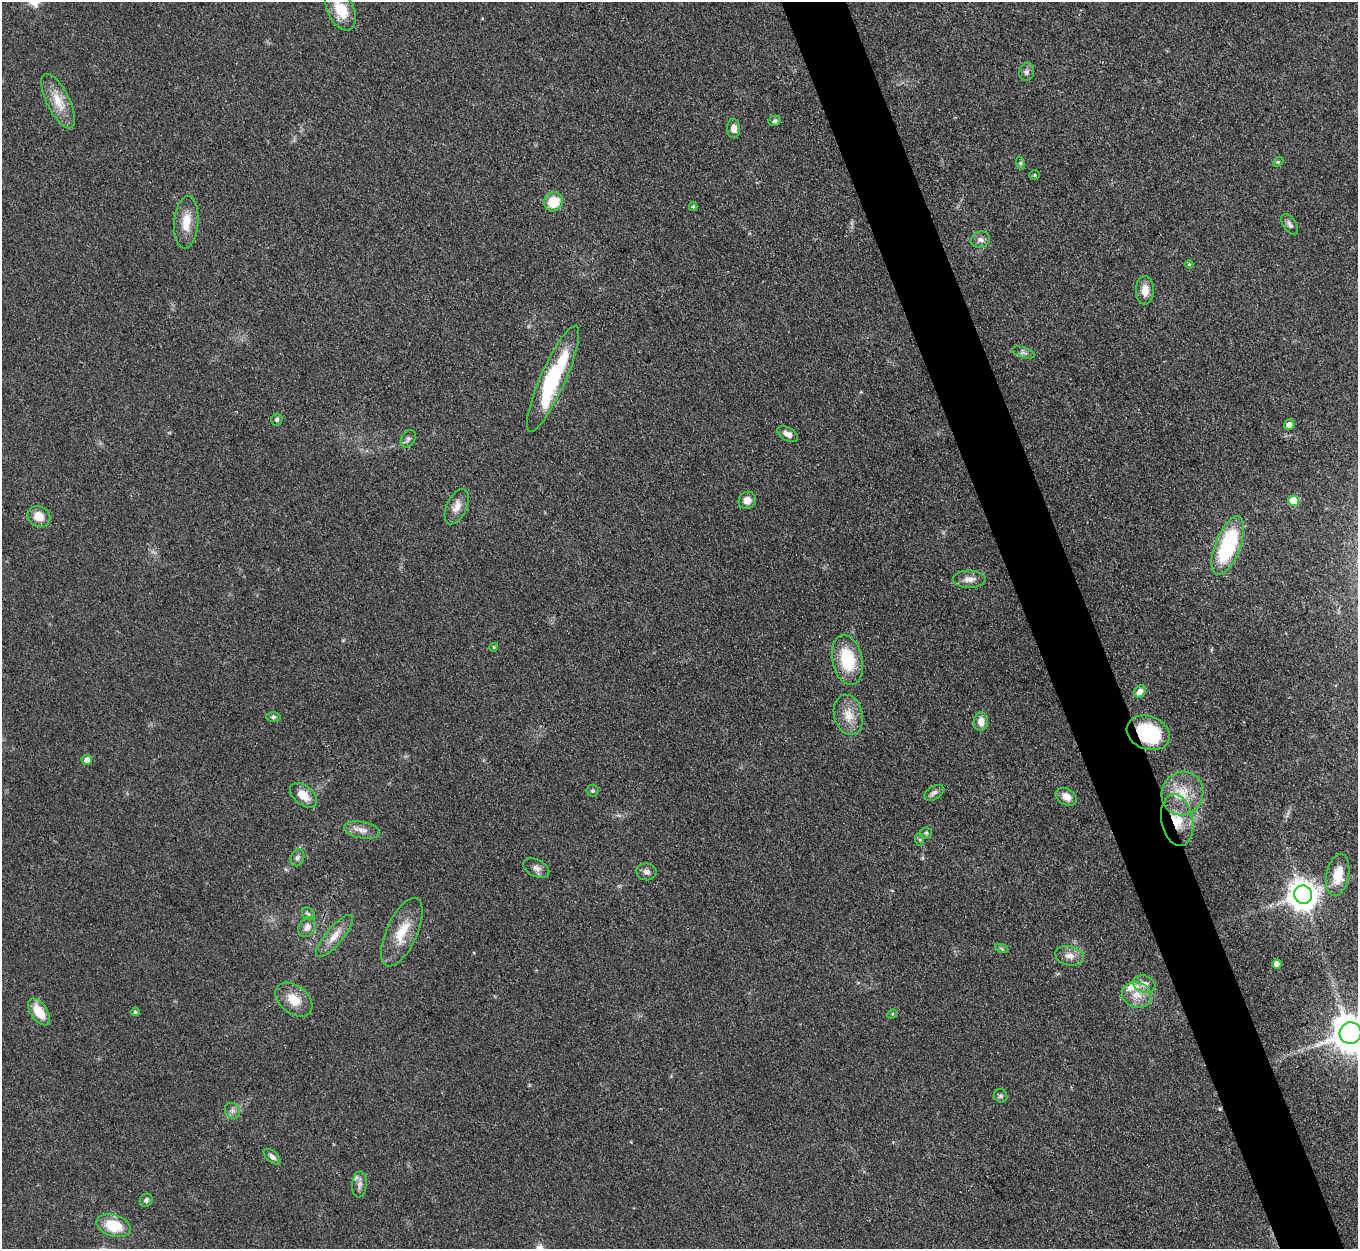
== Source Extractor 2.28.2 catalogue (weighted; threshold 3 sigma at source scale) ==
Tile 6 of 4 x 4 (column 2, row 2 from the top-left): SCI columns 1359-2714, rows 2770-4016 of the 5429 x 5414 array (HDU 1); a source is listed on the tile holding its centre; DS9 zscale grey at full resolution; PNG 1360 x 1251 px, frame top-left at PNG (2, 2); each listed source drawn as its Kron ellipse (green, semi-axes under 4 px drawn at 4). Shown black and unused: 5% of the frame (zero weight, under 3 of 4 exposures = <1% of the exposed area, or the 3 px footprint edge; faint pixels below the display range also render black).
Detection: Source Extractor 2.28.2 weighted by HDU 2 'WHT'; one run over the whole footprint, this tile lists its part. Background 0.108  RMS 0.0067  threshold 0.03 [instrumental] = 3 sigma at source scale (4.5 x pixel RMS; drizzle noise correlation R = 1.50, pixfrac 1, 0.05/0.05 arcsec/px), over >= 5 px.
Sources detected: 71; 2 inside a brighter listed object's ellipse — not listed separately; the other 69 listed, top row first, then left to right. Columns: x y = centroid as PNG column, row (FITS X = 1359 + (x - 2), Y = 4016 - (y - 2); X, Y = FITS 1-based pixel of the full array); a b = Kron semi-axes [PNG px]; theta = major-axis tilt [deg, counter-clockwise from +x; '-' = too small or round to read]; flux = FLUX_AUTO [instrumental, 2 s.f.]
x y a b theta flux
341 10 22 13 -63 19
1027 72 9 7 75 2.2
58 101 30 11 -63 14
775 121 6 5 - 1.6
734 128 9 6 -86 4.4
1278 162 6 4 42 0.92
1020 163 6 4 -71 1
1035 175 5 4 - 0.85
553 202 10 9 - 16
693 207 4 4 - 0.82
186 222 26 12 85 12
1290 224 12 6 -56 2.6
980 240 10 8 18 3
1189 264 4 4 - 0.88
1145 290 14 9 90 7.1
1023 352 12 5 -18 2.1
553 379 58 12 66 68
277 419 6 5 - 1.6
1289 425 5 5 - 4.7
788 434 11 6 -30 3.8
408 439 9 6 57 2
747 500 9 8 - 5.7
1294 501 5 5 - 21
457 507 19 10 65 6.4
39 517 12 10 -33 8.8
1228 546 31 12 69 64
969 579 16 8 0 5.3
494 647 4 3 - 0.64
847 660 25 15 -78 31
1140 692 6 5 - 4.8
848 715 20 14 -76 11
273 717 7 5 0 1.5
981 722 9 7 82 6.6
1148 733 22 16 -20 53
87 760 5 5 - 5
593 791 6 6 - 1.4
934 793 11 6 30 2.7
1182 794 22 20 67 19
303 795 15 9 -40 9.9
1066 797 11 8 -30 6.2
1177 820 26 16 -79 19
362 830 18 8 -11 5.3
926 833 5 5 - 1.2
920 840 6 4 -71 1
297 858 8 6 69 2.1
536 868 14 8 -26 3.6
646 872 10 8 -9 3.2
1338 875 21 11 80 15
1303 895 9 9 - 1000
308 914 7 5 -45 1.4
307 927 10 8 60 4.4
402 932 37 15 66 19
334 936 26 8 50 8.8
1002 949 7 4 -19 1.1
1070 956 14 9 -12 5.3
1277 964 5 4 - 5.4
1144 984 11 8 -19 4.9
1137 995 15 12 -20 9
294 1000 21 14 -38 13
39 1012 15 8 -56 15
135 1012 4 4 - 1.3
892 1014 5 4 - 0.7
1350 1033 11 10 - 1700
1001 1096 7 6 - 1.6
232 1111 8 7 - 2.4
272 1157 10 5 -40 2.8
359 1184 13 7 86 3.3
146 1200 7 6 - 1.6
113 1226 17 11 -16 20
Overlapping masked pixels (flux is a lower limit): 2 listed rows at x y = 1148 733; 1177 820
Isophote crosses this tile's border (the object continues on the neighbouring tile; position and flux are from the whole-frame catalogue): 2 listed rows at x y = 341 10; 1350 1033